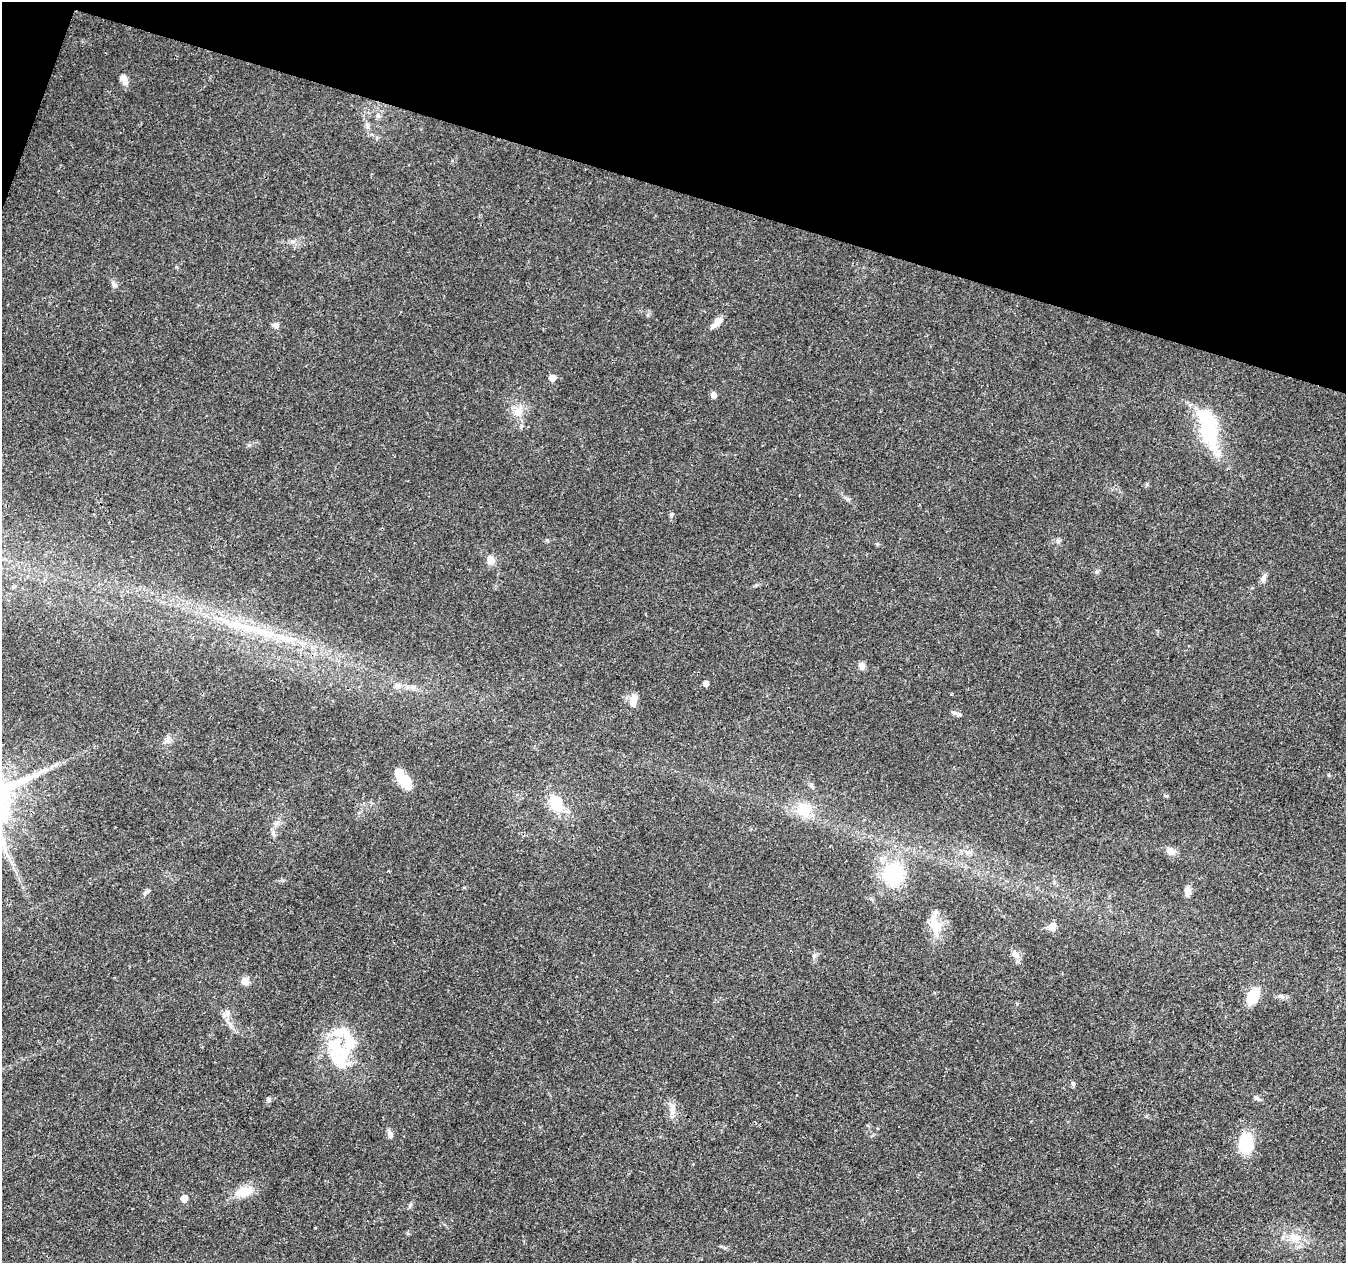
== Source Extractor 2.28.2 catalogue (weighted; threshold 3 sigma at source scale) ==
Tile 2 of 4 x 4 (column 2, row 1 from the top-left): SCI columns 1355-2698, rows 4065-5325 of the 5392 x 5545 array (HDU 1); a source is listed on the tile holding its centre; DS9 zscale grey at full resolution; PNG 1348 x 1265 px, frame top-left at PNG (2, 2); no overlay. Shown black and unused: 15% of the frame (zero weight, under 3 of 4 exposures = <1% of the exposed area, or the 3 px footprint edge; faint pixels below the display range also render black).
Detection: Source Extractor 2.28.2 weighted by HDU 2 'WHT'; one run over the whole footprint, this tile lists its part. Background 0.0266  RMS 0.0019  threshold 0.00874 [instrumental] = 3 sigma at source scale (4.5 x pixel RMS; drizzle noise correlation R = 1.50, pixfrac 1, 0.0396/0.0396 arcsec/px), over >= 5 px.
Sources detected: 57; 1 inside a brighter object's white glare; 1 long thin detection or spike segment (spike, bleed or trail) — not listed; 5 inside a brighter listed object's ellipse — not listed separately; the other 50 listed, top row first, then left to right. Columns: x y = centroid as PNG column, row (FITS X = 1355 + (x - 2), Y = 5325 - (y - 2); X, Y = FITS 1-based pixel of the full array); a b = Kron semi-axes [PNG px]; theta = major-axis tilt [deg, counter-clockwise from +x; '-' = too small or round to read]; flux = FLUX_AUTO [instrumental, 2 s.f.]
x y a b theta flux
124 80 15 8 -68 1.3
378 115 8 6 -90 0.61
293 241 9 4 0 0.57
114 285 11 5 -53 0.58
716 322 20 7 48 1.6
275 325 8 6 -21 0.69
552 378 6 5 - 1.4
713 395 7 7 - 0.72
517 412 13 11 -57 2
1209 432 33 26 -62 10
877 544 6 4 0 0.25
491 560 10 9 - 1.4
1096 571 6 6 - 0.41
1263 578 10 7 63 0.78
13 587 5 4 - 0.31
862 666 9 7 -76 0.96
705 683 5 4 - 1.1
397 686 10 8 33 1
633 699 14 7 83 1.9
958 714 8 6 -2 0.51
404 780 20 9 -52 6.5
811 785 6 6 - 0.4
1167 796 5 4 - 0.27
555 803 12 9 -59 7.3
804 809 19 17 -62 5
273 833 10 6 -80 0.63
1171 851 13 8 -19 1.2
968 852 11 5 -1 0.83
893 873 32 29 -84 12
1187 891 11 8 -89 1.2
145 893 9 3 45 0.41
935 925 27 13 -75 3.8
1052 927 10 10 - 1.2
1015 955 12 7 -26 0.95
814 956 7 4 45 0.4
245 982 11 9 0 1.2
1253 996 18 11 63 4.7
1282 996 8 6 -21 0.54
226 1014 11 7 -3 0.99
339 1052 44 29 -77 12
1073 1084 7 4 -72 0.34
1257 1098 11 5 -36 0.58
268 1100 7 5 -46 0.37
673 1109 17 8 89 1.5
390 1134 14 5 -67 0.69
1246 1143 23 17 88 8.1
243 1191 23 13 14 3.5
184 1198 5 5 - 2.1
410 1205 7 4 47 0.36
1294 1237 20 13 -27 3.3
Unlisted compact peaks at least as high as the median listed source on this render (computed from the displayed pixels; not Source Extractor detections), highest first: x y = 671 515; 1058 541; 249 445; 1329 775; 648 315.